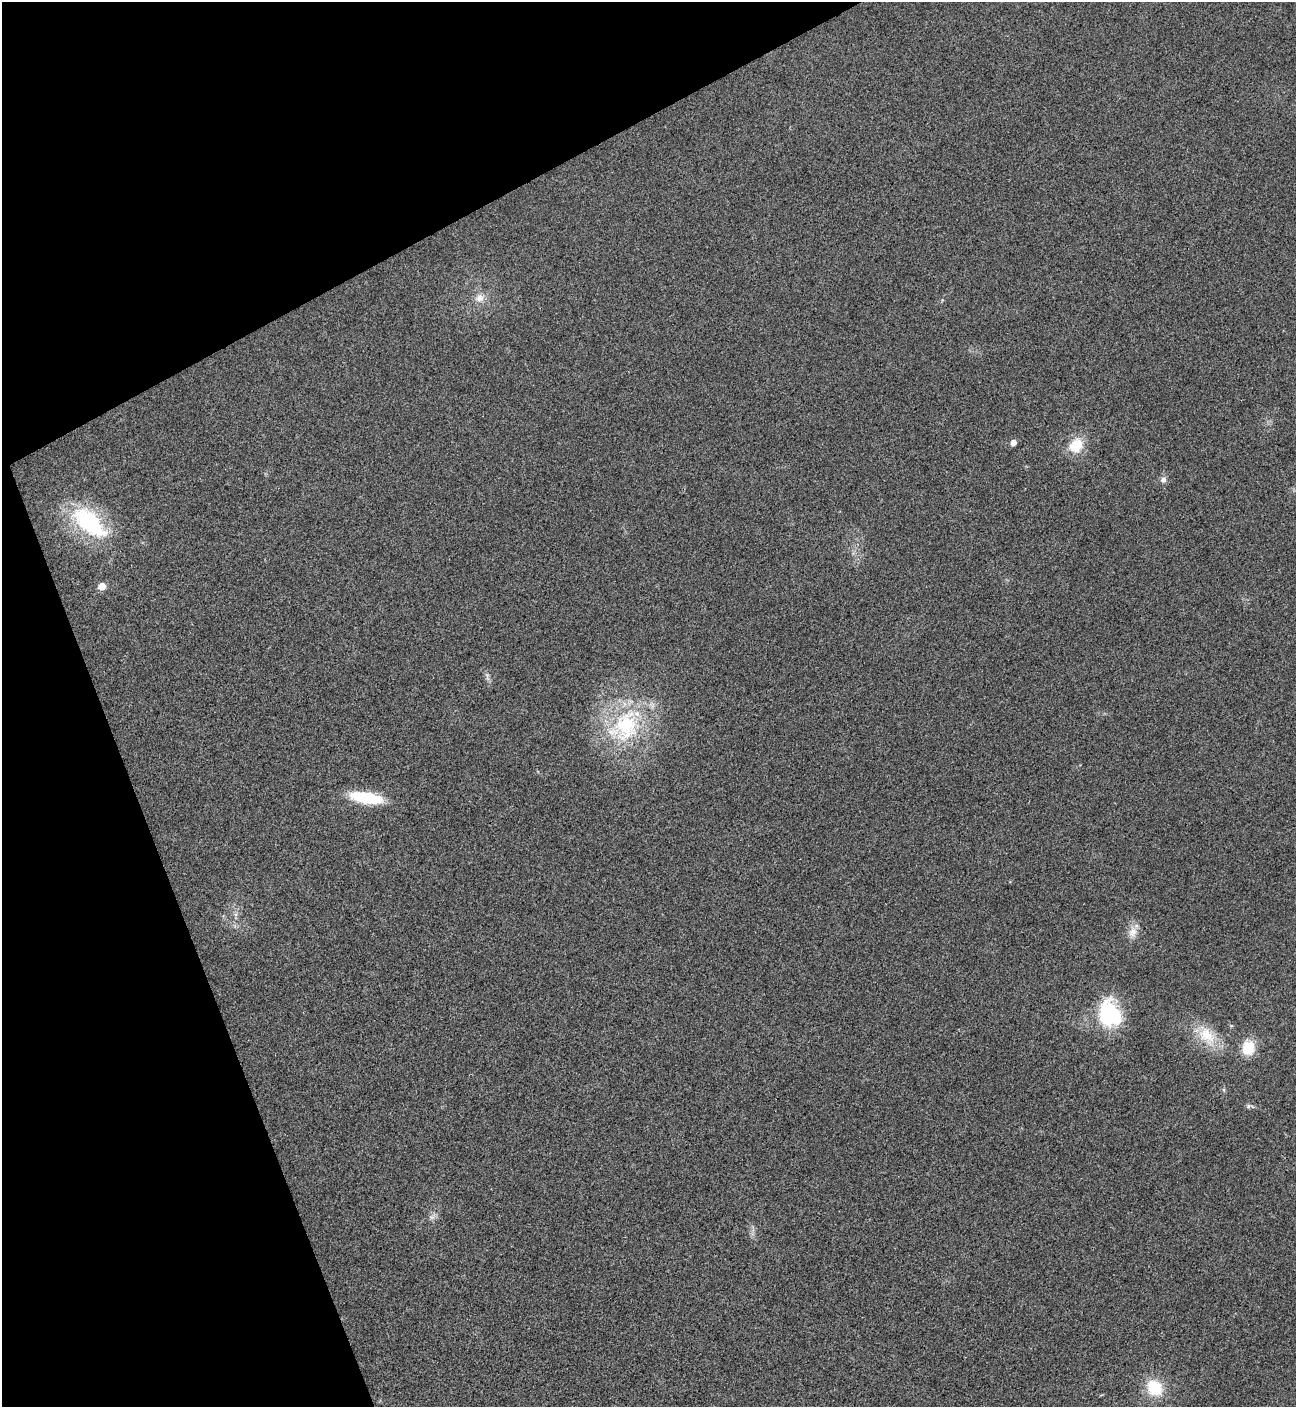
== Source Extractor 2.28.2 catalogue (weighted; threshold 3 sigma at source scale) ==
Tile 5 of 4 x 4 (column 1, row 2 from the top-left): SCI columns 292-1585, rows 2815-4219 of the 5624 x 5637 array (HDU 1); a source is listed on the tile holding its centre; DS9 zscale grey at full resolution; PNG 1298 x 1409 px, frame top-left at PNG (2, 2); no overlay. Shown black and unused: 21% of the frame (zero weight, under 3 of 4 exposures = <1% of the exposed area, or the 3 px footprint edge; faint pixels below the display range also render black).
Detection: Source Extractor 2.28.2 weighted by HDU 2 'WHT'; one run over the whole footprint, this tile lists its part. Background 0.0203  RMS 0.0056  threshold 0.0251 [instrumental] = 3 sigma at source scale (4.5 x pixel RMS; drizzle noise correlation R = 1.50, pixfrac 1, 0.05/0.05 arcsec/px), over >= 5 px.
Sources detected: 19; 1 inside a brighter object's white glare — not listed; the other 18 listed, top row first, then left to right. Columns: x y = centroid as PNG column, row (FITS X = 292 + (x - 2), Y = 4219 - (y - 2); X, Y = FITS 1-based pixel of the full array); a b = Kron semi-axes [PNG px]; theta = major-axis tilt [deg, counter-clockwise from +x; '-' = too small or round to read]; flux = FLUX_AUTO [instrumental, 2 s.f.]
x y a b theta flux
480 298 14 12 36 5.8
1013 443 5 5 - 4
1076 445 9 7 52 25
1163 480 10 8 69 2.5
89 522 50 26 -40 56
102 586 6 5 - 8.4
487 676 15 5 -79 2
625 726 56 40 47 66
366 798 31 10 -10 36
236 914 7 4 72 1.3
1133 932 18 12 75 5.9
1109 1014 37 24 81 40
1207 1036 33 20 -53 19
1248 1047 16 13 84 15
1224 1090 6 4 -89 0.88
1249 1106 13 5 -7 1.7
432 1217 9 6 -20 2
1155 1388 18 14 -51 22